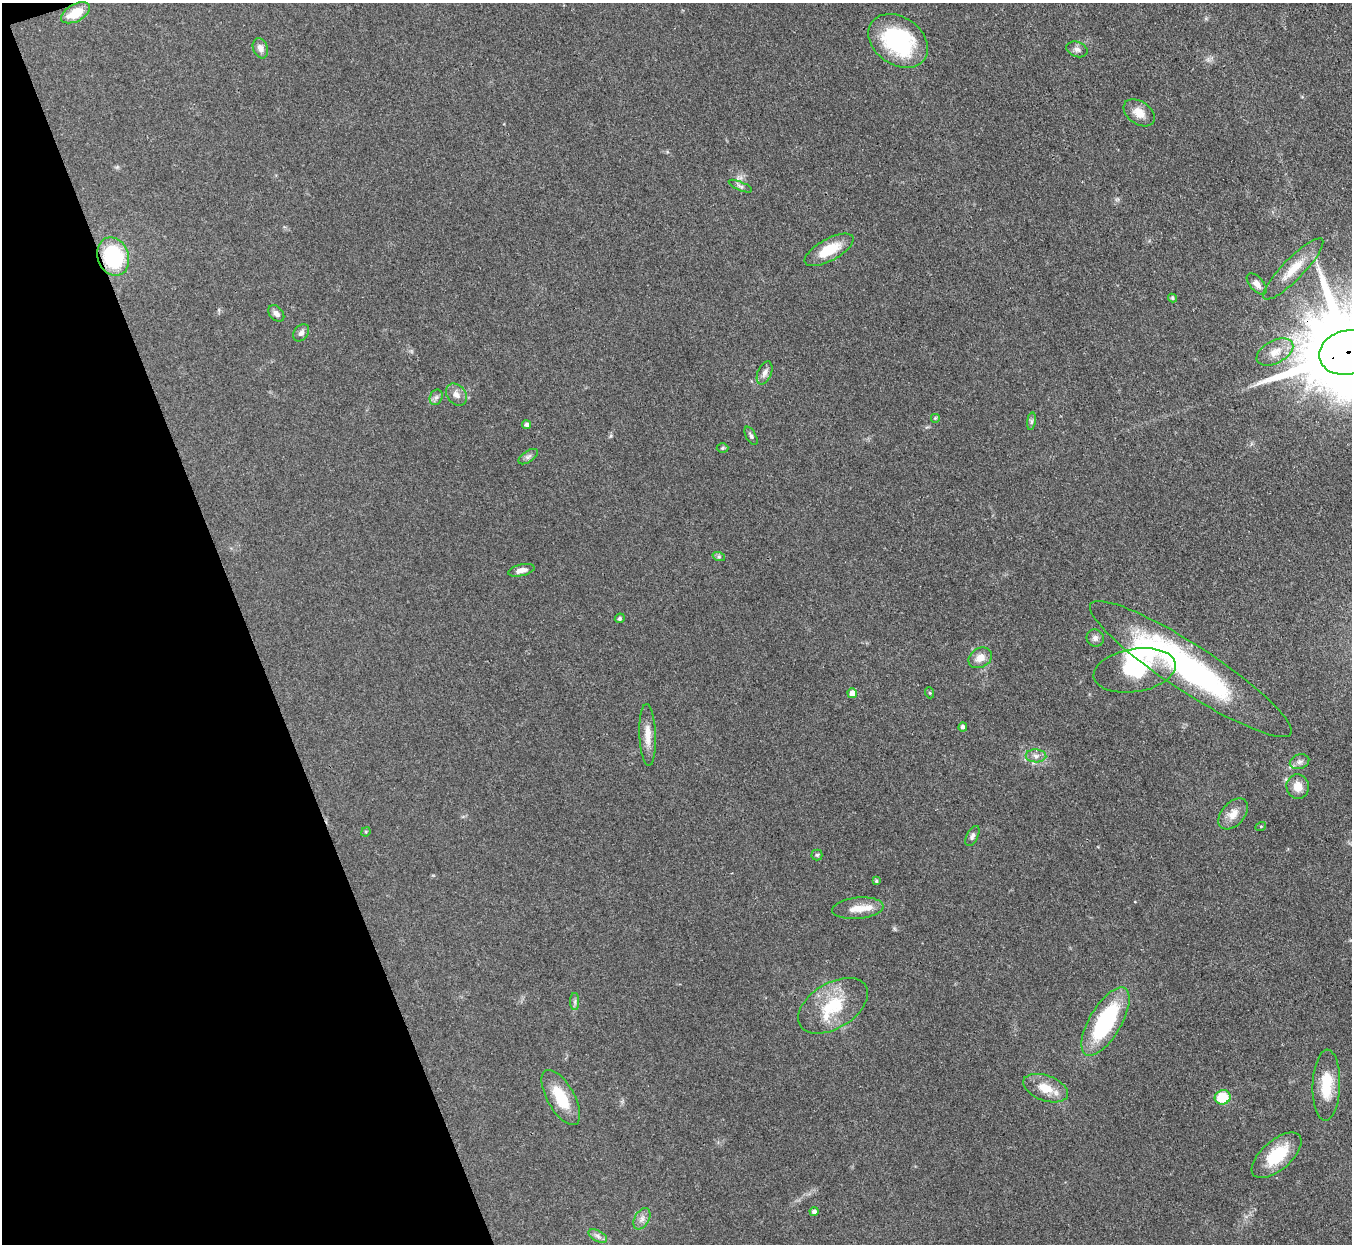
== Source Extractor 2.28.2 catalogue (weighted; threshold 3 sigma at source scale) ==
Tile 5 of 4 x 4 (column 1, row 2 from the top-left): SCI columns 4-1353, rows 2758-3999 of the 5406 x 5391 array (HDU 1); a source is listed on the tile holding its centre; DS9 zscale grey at full resolution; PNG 1354 x 1246 px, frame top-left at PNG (2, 3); each listed source drawn as its Kron ellipse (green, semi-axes under 4 px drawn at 4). Shown black and unused: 18% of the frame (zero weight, under 3 of 4 exposures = <1% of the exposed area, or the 3 px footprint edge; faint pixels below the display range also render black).
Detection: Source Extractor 2.28.2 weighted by HDU 2 'WHT'; one run over the whole footprint, this tile lists its part. Background 0.0857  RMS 0.0062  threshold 0.0278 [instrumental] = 3 sigma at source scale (4.5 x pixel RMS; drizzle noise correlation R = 1.50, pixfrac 1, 0.05/0.05 arcsec/px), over >= 5 px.
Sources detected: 59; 3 inside a brighter listed object's ellipse — not listed separately; the other 56 listed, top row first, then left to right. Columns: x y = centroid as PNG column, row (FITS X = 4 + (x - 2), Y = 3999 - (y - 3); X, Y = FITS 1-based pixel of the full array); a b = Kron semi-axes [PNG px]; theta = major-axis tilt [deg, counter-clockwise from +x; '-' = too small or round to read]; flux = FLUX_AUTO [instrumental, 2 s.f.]
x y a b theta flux
76 13 16 8 28 13
898 41 32 23 -35 63
260 48 10 7 -69 3.6
1077 49 11 7 -19 2.5
1139 113 17 11 -35 7.4
740 186 12 4 -23 1.6
829 250 27 11 29 17
113 256 20 15 -70 54
1293 269 41 10 46 14
1257 284 13 7 -48 3.8
1172 298 4 4 - 1.2
276 313 9 6 -47 2.7
301 333 9 7 53 2.3
1275 352 20 11 28 8.1
1348 352 29 22 13 14000
765 373 12 7 67 3
456 395 12 9 -52 4
436 397 8 6 67 1.8
935 418 5 5 - 0.86
1031 421 9 4 81 1.3
527 425 4 4 - 1.9
751 436 10 5 -61 1.4
723 448 6 5 - 0.9
528 457 11 5 34 1.8
719 557 6 4 -18 0.95
521 570 13 5 13 3.7
620 618 5 4 - 1.1
1095 638 9 8 - 2.5
980 658 12 9 30 5.7
1191 669 119 23 -33 160
1135 670 41 21 10 29
852 693 5 4 - 5.6
930 693 5 3 - 0.62
963 727 4 4 - 1.6
648 735 31 8 -88 7.9
1036 756 10 6 -2 2.8
1299 762 10 7 18 2.6
1298 786 12 11 - 7.4
1233 814 18 11 48 7
1261 826 5 3 - 0.6
366 832 5 4 - 0.69
972 836 11 5 63 2
817 855 5 5 - 0.93
876 881 4 4 - 0.85
858 908 26 10 5 8.7
575 1002 8 4 -90 1.4
833 1006 38 22 31 29
1105 1022 38 16 59 64
1326 1085 35 13 88 19
1046 1088 23 12 -19 12
1223 1097 8 7 - 21
561 1098 31 13 -60 20
1277 1155 30 14 41 25
814 1212 4 4 - 1.8
642 1219 11 7 61 3.2
598 1236 10 5 -28 2.3
Overlapping masked pixels (flux is a lower limit): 2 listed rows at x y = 113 256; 1348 352
Isophote crosses this tile's border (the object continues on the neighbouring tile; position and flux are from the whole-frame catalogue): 1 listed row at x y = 1348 352